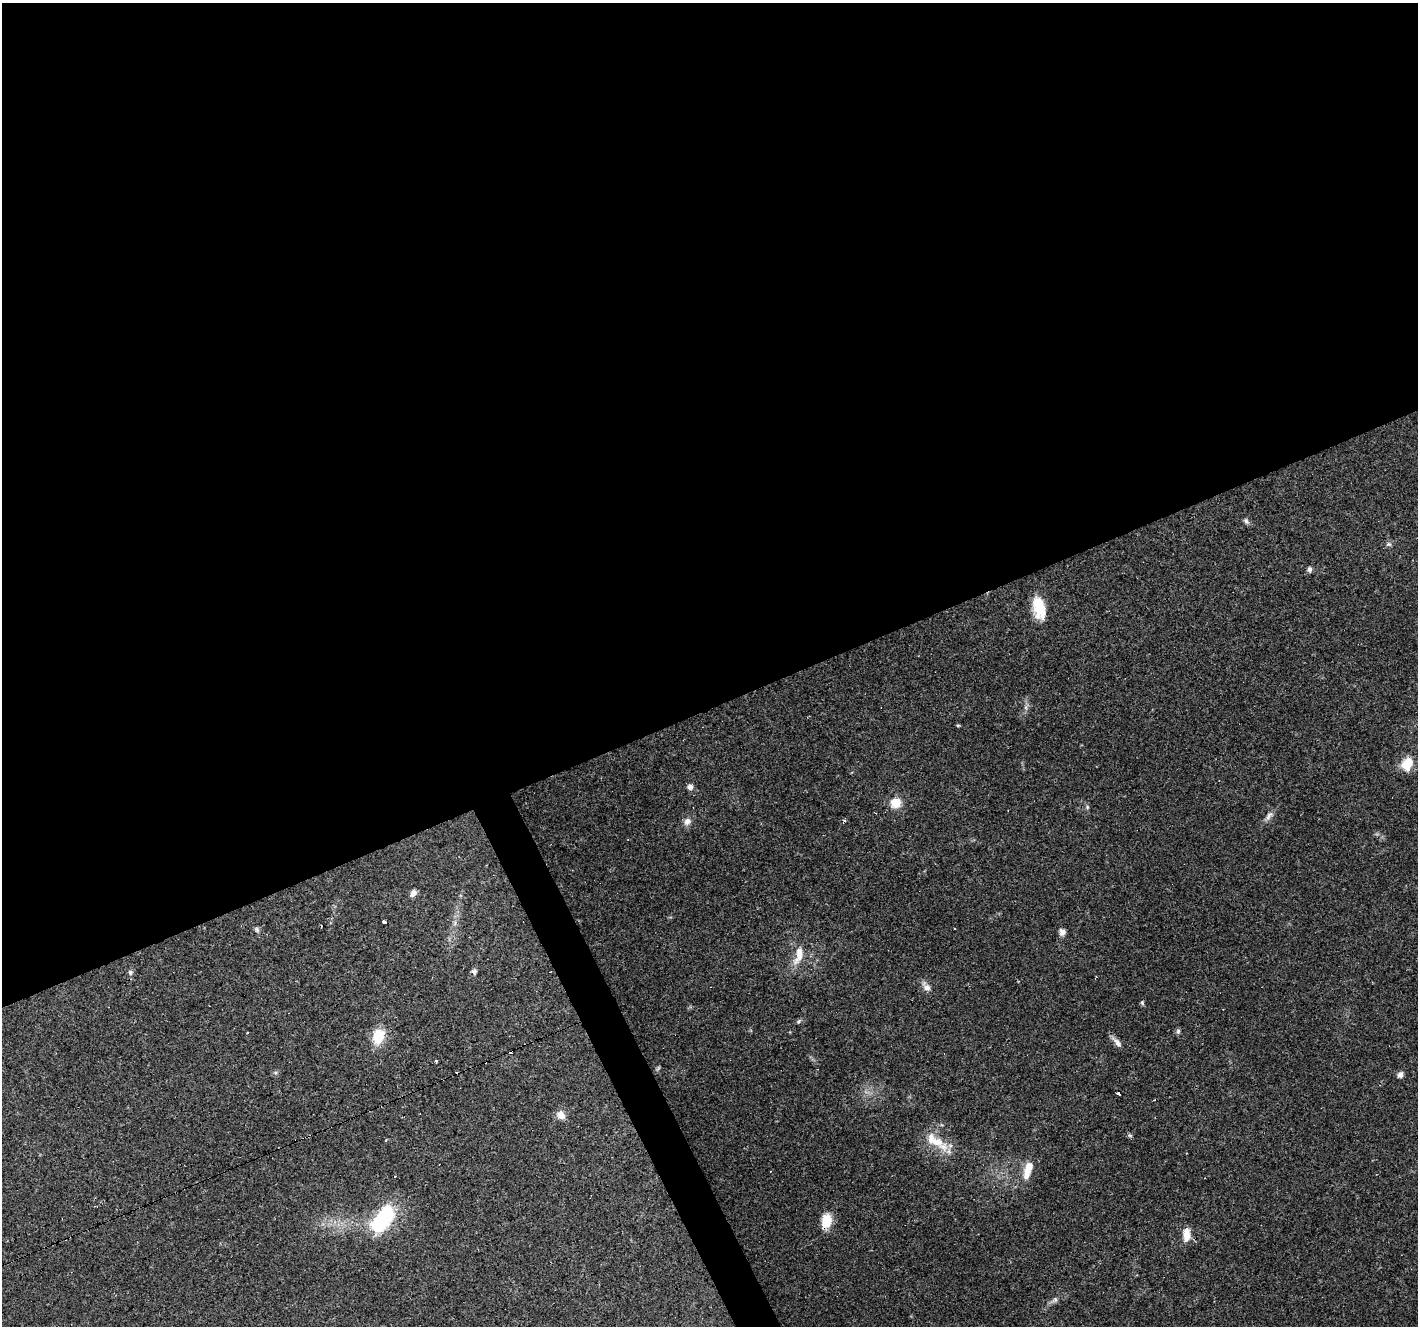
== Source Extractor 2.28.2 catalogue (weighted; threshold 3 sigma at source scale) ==
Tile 2 of 4 x 4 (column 2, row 1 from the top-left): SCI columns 1417-2832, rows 4062-5385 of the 5664 x 5529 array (HDU 1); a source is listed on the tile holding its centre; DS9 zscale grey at full resolution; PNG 1420 x 1328 px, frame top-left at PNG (2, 3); no overlay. Shown black and unused: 55% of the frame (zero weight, under 3 of 4 exposures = <1% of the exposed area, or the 3 px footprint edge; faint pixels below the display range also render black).
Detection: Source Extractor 2.28.2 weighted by HDU 2 'WHT'; one run over the whole footprint, this tile lists its part. Background 0.117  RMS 0.0059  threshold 0.0265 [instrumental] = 3 sigma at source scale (4.5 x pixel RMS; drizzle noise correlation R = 1.50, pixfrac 1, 0.0396/0.0396 arcsec/px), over >= 5 px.
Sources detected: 42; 7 cosmic-ray / hot-pixel residue — not listed; the other 35 listed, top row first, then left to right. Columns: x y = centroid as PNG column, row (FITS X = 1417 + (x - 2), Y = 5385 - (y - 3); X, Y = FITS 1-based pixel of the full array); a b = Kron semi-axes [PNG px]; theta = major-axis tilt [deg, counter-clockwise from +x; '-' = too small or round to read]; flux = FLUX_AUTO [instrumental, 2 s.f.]
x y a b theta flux
1246 521 8 6 -53 1.4
1388 544 7 5 19 1.4
1309 569 7 6 - 1.7
1039 608 26 13 -75 16
958 725 5 3 - 0.58
1407 764 15 12 57 11
690 787 7 6 - 2.4
896 803 10 10 - 9.5
1087 807 6 4 -72 0.81
1268 816 14 6 61 2.7
687 821 10 9 - 3.2
413 893 9 6 56 2.4
384 922 4 3 - 2.2
257 930 8 5 -61 1.3
1062 932 8 7 - 2.6
798 955 29 10 73 8.8
474 971 7 6 - 1.6
130 972 7 6 - 1.4
927 988 9 8 - 2.9
1142 1003 6 5 - 0.85
799 1021 6 4 47 0.89
1178 1031 7 5 89 1.2
247 1032 3 2 - 0.6
378 1036 16 12 75 14
1117 1042 17 7 -48 3
436 1061 3 3 - 1.5
1400 1074 6 5 - 2.7
1119 1093 3 3 - 7.8
561 1115 13 9 -58 3.9
936 1142 38 12 -32 13
1028 1170 26 9 73 8.8
383 1219 30 14 55 55
826 1221 19 12 78 9.3
1187 1235 16 9 -87 6.7
1055 1300 9 6 50 1.7
Overlapping masked pixels (flux is a lower limit): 1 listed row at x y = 826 1221